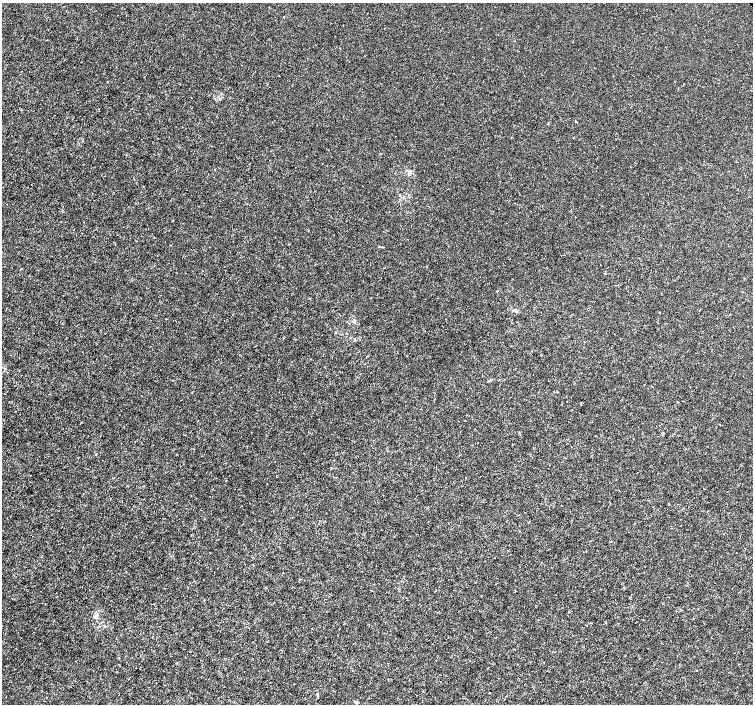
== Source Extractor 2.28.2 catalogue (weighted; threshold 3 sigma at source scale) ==
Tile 7 of 4 x 4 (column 3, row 2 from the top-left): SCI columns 3008-4509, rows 3020-4423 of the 6011 x 5972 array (HDU 1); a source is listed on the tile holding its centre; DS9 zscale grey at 2 x 2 block average (1 PNG px = mean of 2 x 2 image px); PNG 755 x 706 px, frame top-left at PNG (2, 3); no overlay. Shown black and unused: <1% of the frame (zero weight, under 3 of 4 exposures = <1% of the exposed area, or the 3 px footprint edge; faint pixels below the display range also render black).
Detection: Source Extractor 2.28.2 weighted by HDU 2 'WHT'; one run over the whole footprint, this tile lists its part. Background -3.32e-04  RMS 0.0012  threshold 0.00538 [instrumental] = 3 sigma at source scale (4.5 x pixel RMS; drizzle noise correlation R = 1.50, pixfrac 1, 0.0396/0.0396 arcsec/px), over >= 5 px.
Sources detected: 8; all 8 listed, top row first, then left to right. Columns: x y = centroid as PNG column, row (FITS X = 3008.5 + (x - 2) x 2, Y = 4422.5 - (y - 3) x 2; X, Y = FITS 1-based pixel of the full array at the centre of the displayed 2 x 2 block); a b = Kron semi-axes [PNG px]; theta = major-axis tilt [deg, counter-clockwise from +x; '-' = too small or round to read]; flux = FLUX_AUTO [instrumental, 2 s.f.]
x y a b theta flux
107 82 2 2 - 0.13
576 121 2 2 - 0.16
409 174 4 4 - 0.48
308 230 2 2 - 0.17
516 311 3 3 - 0.28
354 322 4 3 - 0.44
95 616 7 2 16 0.41
356 702 4 3 - 0.34